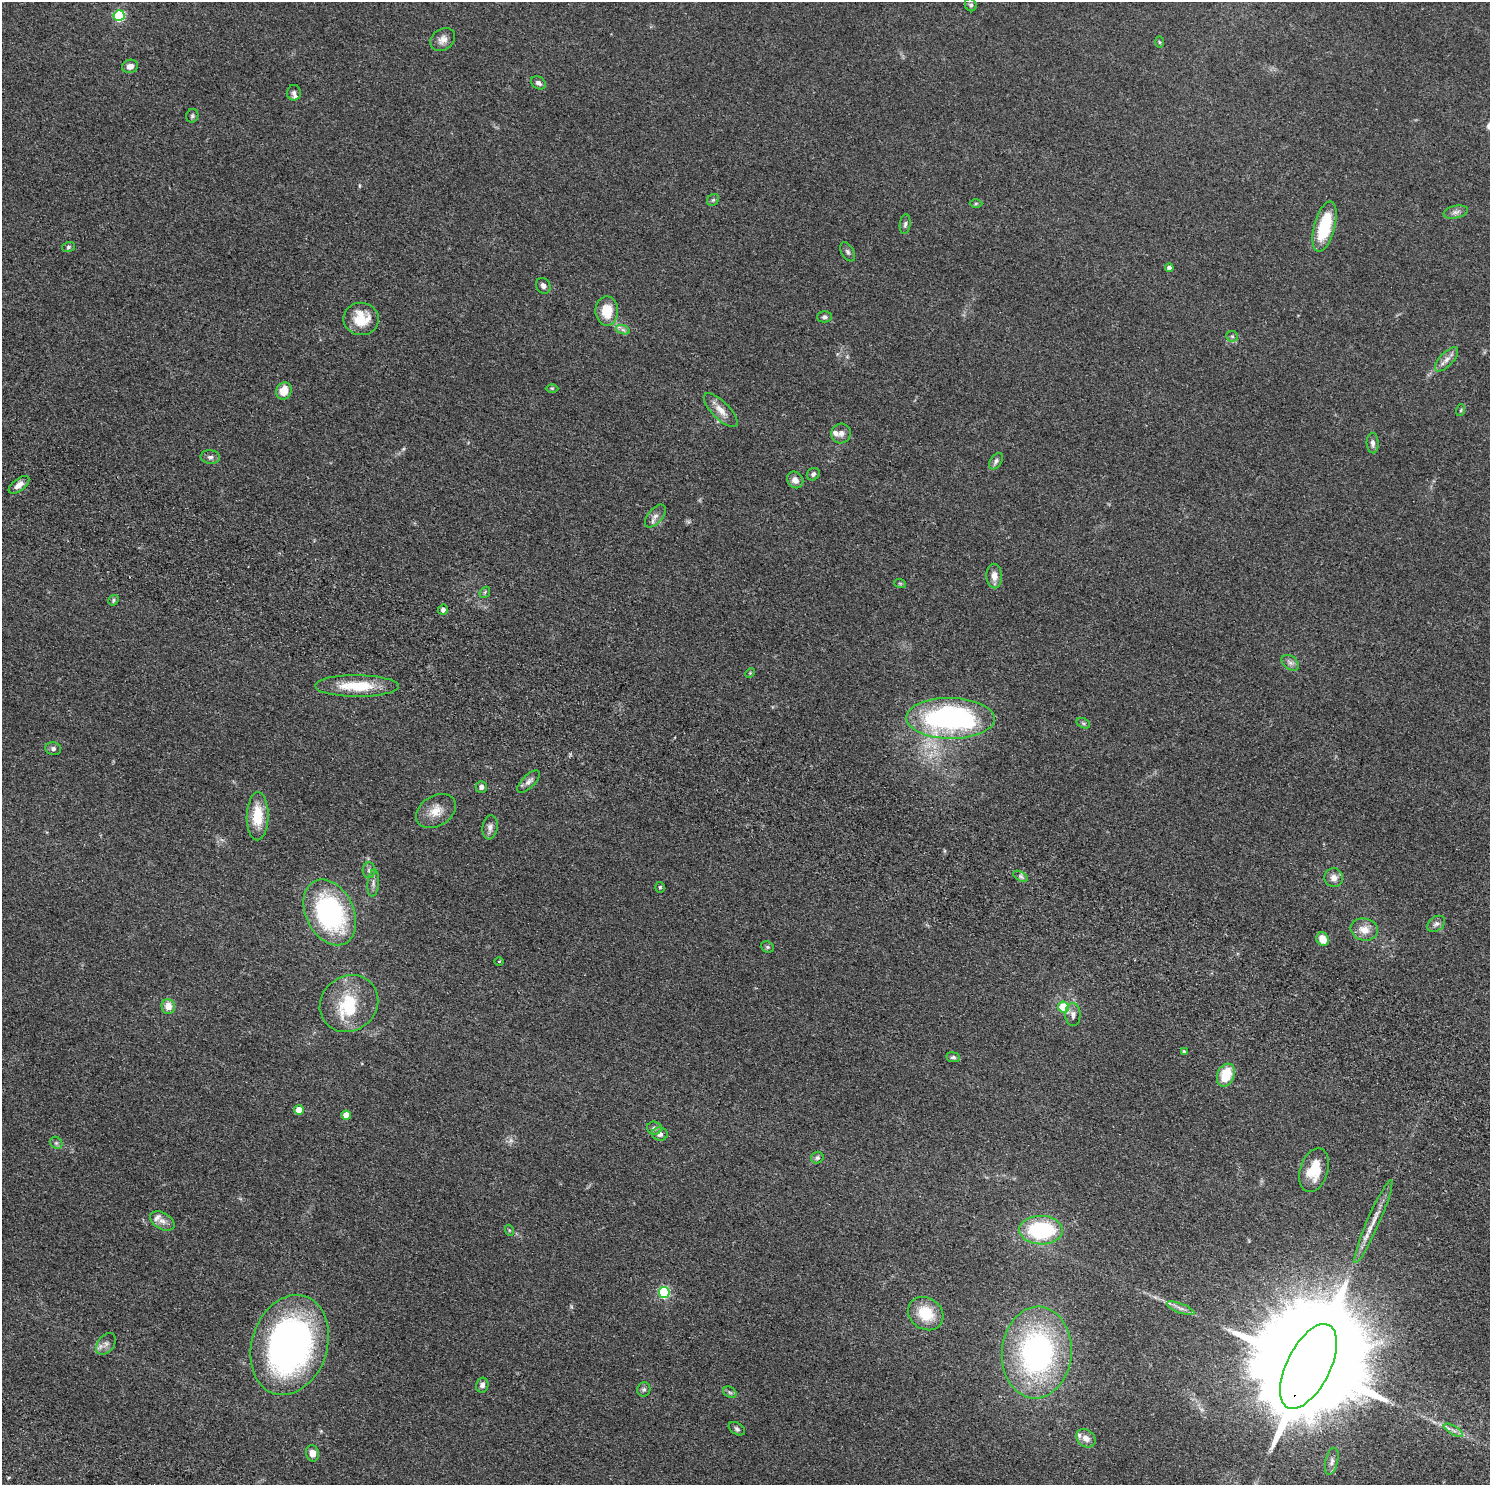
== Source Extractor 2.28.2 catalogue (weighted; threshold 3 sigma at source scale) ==
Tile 6 of 4 x 4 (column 2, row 2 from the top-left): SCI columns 1515-3002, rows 3310-4792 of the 6005 x 6486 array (HDU 1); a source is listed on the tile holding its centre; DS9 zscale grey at full resolution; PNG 1492 x 1487 px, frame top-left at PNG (2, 2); each listed source drawn as its Kron ellipse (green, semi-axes under 4 px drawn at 4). Shown black and unused: <1% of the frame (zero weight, under 2 of 4 exposures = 3% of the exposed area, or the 3 px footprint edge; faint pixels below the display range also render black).
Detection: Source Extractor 2.28.2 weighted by HDU 2 'WHT'; one run over the whole footprint, this tile lists its part. Background 0.0343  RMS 0.0054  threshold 0.0242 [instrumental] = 3 sigma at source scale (4.5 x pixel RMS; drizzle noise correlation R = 1.50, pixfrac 1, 0.05/0.05 arcsec/px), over >= 5 px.
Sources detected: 103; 1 too faint to see at this stretch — neither listed nor drawn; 7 inside a brighter listed object's ellipse — not listed separately; the other 95 listed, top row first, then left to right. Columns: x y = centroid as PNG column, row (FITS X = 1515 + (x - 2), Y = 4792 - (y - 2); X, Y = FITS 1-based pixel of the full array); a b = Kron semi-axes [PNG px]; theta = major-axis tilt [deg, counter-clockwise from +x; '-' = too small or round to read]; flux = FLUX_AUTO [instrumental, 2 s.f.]
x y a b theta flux
971 5 6 5 - 1.1
119 16 5 5 - 51
443 40 13 10 37 3.3
1159 42 6 4 -88 0.63
130 66 8 6 18 3.2
538 83 8 6 -30 1.7
294 93 8 7 - 1.5
192 116 7 6 - 0.98
713 200 6 5 - 0.84
976 203 6 4 1 0.61
1456 212 12 6 12 2.1
905 224 10 5 82 1.3
1325 227 26 10 75 25
68 247 6 5 - 0.84
848 252 10 6 -60 1.3
1169 268 4 4 - 2.2
543 286 8 7 - 1.7
607 311 15 11 -89 11
824 317 7 5 1 1.2
361 319 18 16 -8 12
623 330 7 4 -19 1.2
1232 336 6 5 - 0.82
1447 359 15 6 46 3
552 388 6 4 -1 0.67
284 391 9 7 65 7
721 410 22 8 -45 5.2
1461 410 6 3 71 0.61
841 433 10 9 - 2.4
1373 443 10 6 -86 1.8
210 457 10 7 -5 1.6
996 461 9 5 54 1.5
813 474 7 6 - 1.2
795 480 9 7 -49 3.1
19 485 12 6 37 2.8
655 516 13 7 50 2.6
994 576 12 8 -88 3.5
900 583 6 3 -19 0.53
485 592 6 4 48 0.71
113 600 6 4 54 0.76
443 610 5 5 - 1.6
1290 663 9 6 -38 1.9
750 673 5 4 - 0.52
357 686 42 11 0 17
950 718 44 20 -1 120
1083 723 7 4 -25 0.79
53 749 8 6 -14 1.4
529 781 14 6 45 2.2
481 787 6 5 - 1.8
436 811 21 15 31 7.1
258 816 24 11 89 14
490 827 12 7 82 2.2
369 870 8 6 -89 1.5
1020 876 8 4 -31 1.1
1334 878 9 9 - 3.2
373 883 13 6 85 2.1
660 887 5 4 - 0.72
330 912 35 24 -64 78
1436 924 10 7 36 1.8
1364 929 14 11 -13 5.5
1323 939 7 6 - 6.3
767 947 7 5 -19 0.86
499 961 5 3 - 0.49
349 1004 30 27 38 23
168 1007 7 7 - 5.4
1063 1007 5 5 - 19
1073 1015 11 7 -89 2.2
1184 1052 4 4 - 1.3
953 1057 7 5 -6 1.1
1226 1075 12 8 69 14
299 1110 5 5 - 9.6
346 1115 4 4 - 6.5
654 1128 7 6 - 1.3
660 1134 8 6 -1 2.2
56 1143 7 5 -44 0.99
817 1158 6 6 - 1.2
1314 1170 22 14 73 14
162 1221 13 8 -30 3.1
1373 1221 45 6 66 7
509 1230 5 3 - 0.49
1041 1230 22 14 -1 44
664 1292 5 5 - 51
1181 1308 14 4 -21 2.2
926 1314 19 15 -35 14
106 1344 12 8 52 2.5
290 1345 51 37 72 180
1037 1352 46 35 85 120
1308 1366 46 22 63 27000
482 1385 7 6 - 1.8
644 1389 7 6 - 1
730 1392 7 5 -30 0.92
737 1429 9 5 -33 1.2
1453 1430 11 4 -30 1.7
1086 1438 10 8 -39 3.4
313 1453 8 6 -77 3.3
1332 1461 14 6 76 2
Overlapping masked pixels (flux is a lower limit): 1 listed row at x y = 1308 1366
Isophote crosses this tile's border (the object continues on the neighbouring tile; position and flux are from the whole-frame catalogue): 1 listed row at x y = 1308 1366